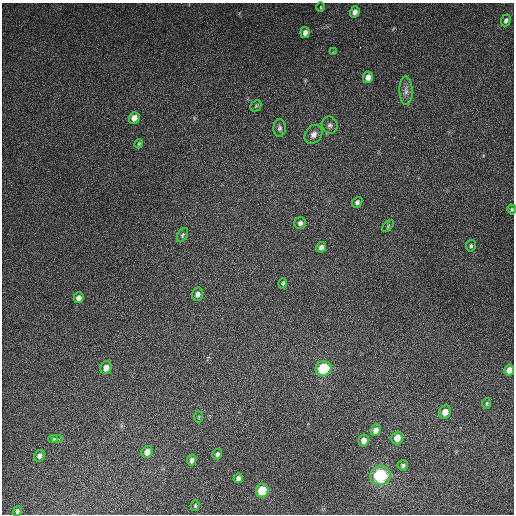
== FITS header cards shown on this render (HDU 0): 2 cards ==
NAXIS1  =                  512
NAXIS2  =                  512

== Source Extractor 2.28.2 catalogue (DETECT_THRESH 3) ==
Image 512 x 512 px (HDU 0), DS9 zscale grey, 1 PNG px = 1 image px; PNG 516 x 516 px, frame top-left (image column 1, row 512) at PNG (2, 3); each listed source drawn as its Kron ellipse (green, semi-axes under 4 px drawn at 4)
Background 4930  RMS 310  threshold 934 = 3 sigma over >= 5 px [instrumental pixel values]
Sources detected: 44; all 44 listed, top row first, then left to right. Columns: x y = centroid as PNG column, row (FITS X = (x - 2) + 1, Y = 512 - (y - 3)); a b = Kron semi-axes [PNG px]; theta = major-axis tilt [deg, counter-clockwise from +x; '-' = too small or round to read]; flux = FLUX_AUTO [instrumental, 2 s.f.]
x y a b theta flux
321 7 4 3 - 2.1e+04
355 12 5 4 - 1.0e+05
506 20 6 5 - 5.1e+04
305 32 5 4 - 8.2e+04
333 52 3 3 - 2.0e+04
368 77 5 5 - 1.3e+05
406 91 14 6 -88 1.1e+05
256 106 6 5 - 2.6e+04
134 118 6 5 - 1.6e+05
330 125 8 8 - 7.0e+04
280 128 9 6 88 5.8e+04
313 134 10 8 53 1.1e+05
139 144 5 3 - 2.4e+04
357 202 6 4 49 5.5e+04
512 209 5 4 - 2.7e+04
300 223 6 6 - 6.2e+04
388 226 7 4 47 3.2e+04
182 235 8 4 60 3.7e+04
471 246 6 5 - 3.6e+04
321 247 5 4 - 8.0e+04
283 283 5 4 - 3.3e+04
197 294 6 5 - 8.5e+04
79 298 5 5 - 1.1e+05
106 368 6 5 - 1.6e+05
323 369 8 7 - 1.1e+06
509 370 5 5 - 1.6e+05
487 403 5 4 - 2.9e+04
445 412 7 6 - 2.0e+05
199 417 6 4 89 2.7e+04
376 430 6 5 - 1.3e+05
397 438 6 5 - 2.3e+05
53 439 4 3 - 9.1e+04
57 439 5 3 - 8.2e+04
364 440 6 5 - 1.3e+05
147 452 6 5 - 1.8e+05
217 454 5 5 - 5.1e+04
39 456 6 5 - 7.5e+04
192 460 6 4 79 6.9e+04
403 465 5 5 - 4.5e+04
380 476 10 9 - 1.6e+06
238 478 5 4 - 6.6e+04
262 491 7 6 - 6.9e+05
195 506 5 4 - 2.8e+04
17 511 5 4 - 4.2e+04
At the frame edge (FLAGS 8, measured only in part): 1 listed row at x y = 512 209